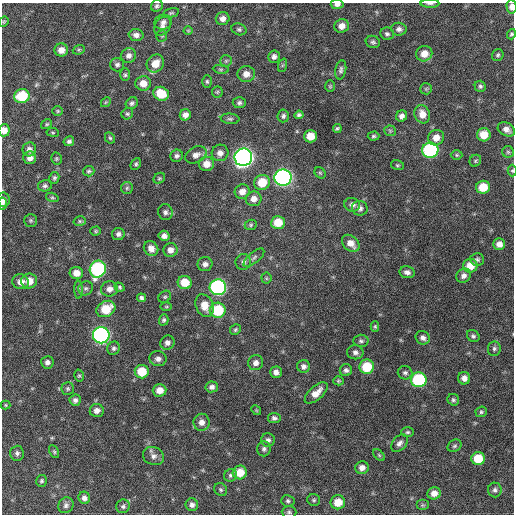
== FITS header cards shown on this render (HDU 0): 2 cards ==
NAXIS1  =                  512 / Axis length
NAXIS2  =                  512 / Axis length

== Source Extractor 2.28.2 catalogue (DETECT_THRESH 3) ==
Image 512 x 512 px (HDU 0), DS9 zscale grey, 1 PNG px = 1 image px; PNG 516 x 516 px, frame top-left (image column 1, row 512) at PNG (2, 3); each listed source drawn as its Kron ellipse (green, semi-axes under 4 px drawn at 4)
Background 536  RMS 16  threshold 47.5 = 3 sigma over >= 5 px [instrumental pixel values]
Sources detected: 192; all 192 listed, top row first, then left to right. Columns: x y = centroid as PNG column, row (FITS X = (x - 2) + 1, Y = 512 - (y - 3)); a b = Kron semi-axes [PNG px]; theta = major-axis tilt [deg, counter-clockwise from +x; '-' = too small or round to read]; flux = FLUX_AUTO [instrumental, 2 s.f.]
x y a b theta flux
430 3 9 3 0 2400
337 4 6 4 2 4300
157 6 6 5 - 2500
512 7 7 5 -87 6600
171 13 8 4 13 1900
223 19 7 6 - 5400
4 22 5 4 - 1300
163 22 8 7 - 4100
162 26 10 7 55 4600
342 26 7 6 - 7700
239 29 8 5 -19 2400
399 29 8 6 -6 3800
188 31 4 4 - 1100
387 34 7 6 - 2700
511 34 5 4 - 1800
136 35 7 6 - 4800
162 36 5 5 - 1300
373 42 7 6 - 2500
61 50 7 6 - 7800
79 50 6 4 20 1500
424 54 8 7 - 11000
498 55 6 5 - 2000
129 56 8 7 - 4600
274 57 6 6 - 3800
226 61 6 5 - 1800
155 63 9 8 - 14000
117 65 7 6 - 3100
283 65 7 4 70 1700
221 69 8 4 -8 1700
341 70 10 5 79 2900
246 74 8 8 - 7300
125 75 6 5 - 1900
207 81 6 4 -88 1900
143 83 8 7 - 10000
330 86 6 5 - 1400
480 86 5 5 - 2200
426 89 6 5 - 1700
217 92 5 5 - 1700
161 94 8 6 -25 25000
22 96 8 7 - 42000
106 102 5 4 - 1200
132 103 6 5 - 2700
239 103 6 5 - 2300
58 111 5 4 - 1400
127 114 6 5 - 2000
422 114 9 7 -72 11000
185 115 5 5 - 5300
299 115 4 4 - 2200
283 116 6 5 - 2700
402 116 6 5 - 4100
230 119 9 5 -5 2200
47 124 6 4 32 1500
337 128 4 3 - 1800
506 129 9 6 -27 6000
4 130 6 5 - 8100
390 131 6 5 - 1500
53 132 6 3 -9 1100
484 135 7 6 - 16000
310 136 6 6 - 14000
373 136 6 4 2 1800
110 138 6 5 - 1800
436 138 8 7 - 9500
69 141 5 4 - 2600
29 149 7 6 - 4600
430 150 8 7 - 160000
508 152 6 6 - 1800
220 153 8 8 - 5800
196 155 11 8 27 6100
457 155 6 5 - 1500
177 156 6 6 - 3000
243 157 9 8 - 600000
30 158 6 6 - 6300
56 159 6 5 - 1600
475 161 6 5 - 1600
136 164 6 4 63 2000
206 164 7 7 - 10000
397 165 6 5 - 1600
89 171 5 5 - 2000
512 171 6 4 90 1400
320 173 6 5 - 1400
54 178 6 5 - 2100
159 178 6 5 - 1700
283 178 8 8 - 340000
262 182 8 7 - 23000
45 186 7 5 15 2600
483 187 7 6 - 21000
127 188 6 6 - 2100
242 191 7 7 - 7800
52 197 6 4 -16 1500
254 199 8 7 - 7400
3 200 7 6 - 3900
3 203 6 4 -79 2700
352 205 8 6 -14 4500
360 208 8 7 - 4400
165 212 8 7 - 3700
31 220 6 6 - 2000
80 221 6 5 - 1900
278 222 7 6 - 19000
251 225 6 5 - 1700
96 231 5 4 - 1500
118 234 6 6 - 3200
164 236 5 5 - 5000
351 243 10 7 -44 8900
499 244 6 6 - 6400
151 248 8 7 - 7300
170 250 7 7 - 6400
254 258 13 5 40 3100
477 259 7 6 - 2700
243 262 8 7 - 4000
205 264 7 7 - 4500
470 266 7 7 - 14000
98 269 8 8 - 160000
407 272 7 6 - 4300
76 273 7 6 - 10000
463 276 8 6 41 4600
266 278 5 5 - 1500
29 281 8 7 - 13000
21 282 8 7 - 8200
185 283 7 6 - 21000
119 287 5 4 - 1800
218 287 8 8 - 210000
86 288 7 6 - 2700
109 289 8 7 - 6400
79 290 9 4 -89 1800
165 297 7 5 41 1900
142 298 5 4 - 2800
205 306 12 8 -67 15000
166 307 6 3 0 1100
106 309 10 7 29 29000
218 310 8 7 - 50000
164 320 5 4 - 2100
375 326 5 4 - 1400
235 330 6 5 - 2000
101 335 8 8 - 290000
473 336 7 5 -38 2500
423 338 7 6 - 4500
361 341 7 6 - 2500
167 343 7 7 - 4300
114 348 7 6 - 2600
494 349 7 6 - 2700
355 352 8 7 - 4200
158 359 8 7 - 4500
47 362 6 6 - 4000
256 363 7 7 - 5400
304 366 6 6 - 4200
367 367 7 7 - 34000
346 370 6 6 - 3100
142 372 7 6 - 28000
276 372 5 5 - 5100
405 373 7 6 - 2900
79 376 6 4 -76 1600
464 378 6 6 - 5700
419 380 8 7 - 100000
338 381 5 4 - 1500
212 387 6 5 - 3800
68 389 6 6 - 2100
160 390 7 6 - 9700
316 393 14 6 41 11000
75 400 5 5 - 3400
453 400 6 5 - 2200
6 405 5 4 - 1300
256 410 5 4 - 1200
97 411 7 6 - 5700
481 412 6 5 - 1900
274 418 6 5 - 3100
201 422 8 8 - 7000
407 432 6 5 - 2000
268 440 7 6 - 3400
399 443 10 6 48 4200
454 446 7 5 32 2100
264 449 7 7 - 3100
54 452 7 4 -63 1700
17 453 7 6 - 3100
379 455 7 4 -46 1600
153 456 11 9 -23 5600
478 458 7 6 - 26000
362 468 7 6 - 6100
240 472 7 7 - 18000
230 475 7 6 - 2700
41 481 6 5 - 2000
221 490 7 6 - 2200
495 490 7 6 - 3200
434 493 6 6 - 7800
84 498 6 5 - 4500
314 500 6 6 - 1900
288 501 6 5 - 2400
338 502 7 7 - 17000
66 505 8 7 - 3600
192 505 6 6 - 3800
422 505 6 5 - 1700
123 506 7 6 - 2800
289 512 7 6 - 2400
At the frame edge (FLAGS 8, measured only in part): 7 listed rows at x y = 430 3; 337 4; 512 7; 511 34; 4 130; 512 171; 3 203